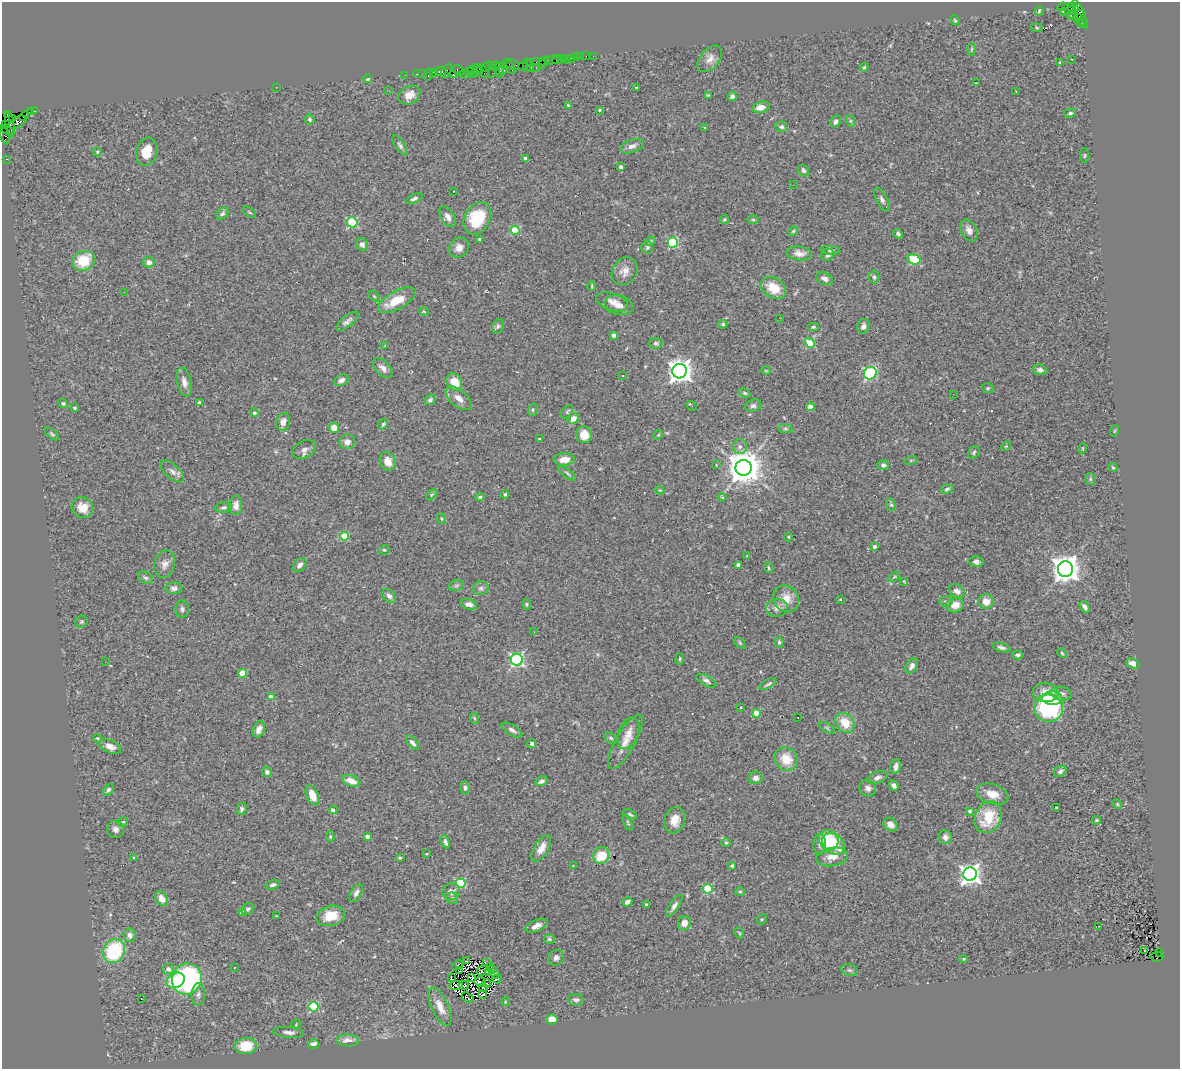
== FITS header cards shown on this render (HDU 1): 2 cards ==
NAXIS1  =                 1178
NAXIS2  =                 1067

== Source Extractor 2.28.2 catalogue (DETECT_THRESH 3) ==
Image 1178 x 1067 px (HDU 1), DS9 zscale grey, 1 PNG px = 1 image px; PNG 1182 x 1071 px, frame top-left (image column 1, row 1067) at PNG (2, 2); each listed source drawn as its Kron ellipse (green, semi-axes under 4 px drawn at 4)
Background 1.19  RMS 0.077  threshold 0.23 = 3 sigma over >= 5 px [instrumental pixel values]
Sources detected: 375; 2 with non-positive FLUX_AUTO (blend fragments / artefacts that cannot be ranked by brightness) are neither listed nor drawn; the other 373 listed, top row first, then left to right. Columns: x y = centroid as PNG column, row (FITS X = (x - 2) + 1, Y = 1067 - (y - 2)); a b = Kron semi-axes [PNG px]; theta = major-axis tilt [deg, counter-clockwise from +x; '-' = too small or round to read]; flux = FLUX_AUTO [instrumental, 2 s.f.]
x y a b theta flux
1071 6 3 3 - 43
1063 7 5 3 - 450
1072 10 7 3 22 520
1039 11 4 3 - 5.7
1065 11 3 2 - 20
1080 14 15 4 -66 570
1076 15 9 4 12 520
1078 19 5 4 - 120
955 20 5 4 - 5.8
1081 23 4 3 - 160
1037 27 6 3 -9 5.5
972 49 6 4 87 6.3
586 56 2 2 - 12
593 56 2 2 - 11
576 57 2 2 - 14
581 57 2 2 - 30
572 58 3 3 - 100
563 59 2 2 - 17
710 59 15 9 50 41
1071 59 2 2 - 3.4
552 60 7 3 6 110
557 60 6 3 20 95
567 60 2 2 - 18
544 61 5 3 - 130
530 62 3 2 - 69
536 62 2 2 - 33
1060 62 4 3 - 6.6
513 64 7 5 -27 190
542 64 3 2 - 78
527 65 6 3 -89 120
495 66 6 3 14 250
509 66 8 4 -58 290
522 66 2 2 - 69
487 67 6 3 29 120
864 67 4 3 - 5.3
503 68 6 3 81 120
536 68 2 2 - 130
472 69 4 2 - 46
477 69 5 3 - 140
530 69 4 2 - 140
458 70 6 3 -29 80
499 70 7 4 -83 510
440 71 6 3 4 140
446 71 7 4 61 110
483 71 8 4 -48 250
493 71 6 2 72 92
434 72 3 3 - 140
469 72 4 3 - 43
478 72 2 2 - 59
423 73 2 2 - 23
417 74 3 3 - 120
465 74 5 2 - 120
475 74 3 2 - 9.5
405 75 2 2 - 23
428 75 6 3 75 240
453 75 3 3 - 160
368 79 4 4 - 14
977 83 3 2 - 5.4
276 87 2 2 - 9.8
636 88 3 3 - 11
389 91 2 2 - 3.9
1016 91 3 3 - 5.6
409 95 12 8 29 47
708 95 4 4 - 6.3
732 96 5 4 - 19
568 105 4 2 - 4.6
761 107 9 5 15 43
600 110 4 4 - 8.7
30 111 2 2 - 21
35 111 3 2 - 48
1070 113 6 4 14 9.3
7 114 3 3 - 51
24 116 5 2 - 85
12 119 4 3 - 95
310 120 5 4 - 9.3
836 121 6 4 64 15
851 121 6 4 -71 7.3
18 122 9 5 30 600
10 124 13 4 -81 420
6 125 3 2 - 48
781 127 6 5 - 11
704 128 3 3 - 18
7 130 7 3 -32 180
5 135 9 4 -76 240
400 145 11 4 -56 14
632 146 12 6 20 27
97 152 5 4 - 6.2
146 152 14 10 76 85
1085 155 7 3 89 6.6
6 159 3 2 - 19
525 159 4 3 - 19
621 167 4 4 - 23
803 170 6 5 - 13
793 185 2 2 - 3.6
454 191 3 2 - 16
414 199 9 4 24 14
882 200 13 5 -62 18
249 212 7 3 -35 6.6
222 213 7 5 45 12
448 217 11 6 -57 28
477 218 17 12 63 250
724 219 5 3 - 5
753 220 6 4 -1 6.3
352 222 5 5 - 430
515 230 4 4 - 190
969 230 11 7 -60 32
793 231 5 4 - 6
898 234 5 4 - 10
479 239 3 3 - 7.5
650 241 5 4 - 6.1
673 242 5 5 - 430
362 244 7 5 -50 17
647 247 6 6 - 11
459 248 10 9 - 35
830 250 10 4 -5 10
799 253 12 7 -5 36
828 255 6 5 - 14
914 259 6 5 - 290
84 261 11 9 31 160
149 262 6 5 - 21
625 271 15 12 55 46
874 277 6 5 - 9.4
824 279 9 6 -27 20
592 286 5 3 - 4.6
773 288 13 10 -33 110
124 292 2 2 - 43
374 296 6 4 -44 5.7
397 300 21 9 29 120
612 302 17 8 -20 40
619 305 14 9 -14 37
424 312 5 3 - 4.4
779 318 3 2 - 5.1
347 321 14 5 39 21
723 324 4 4 - 7.8
498 326 7 5 73 12
863 326 7 6 - 19
813 327 5 4 - 7.2
614 335 4 4 - 20
656 343 6 5 - 13
810 343 5 4 - 220
385 346 4 4 - 4.6
383 368 12 7 -46 28
1040 370 7 5 -16 19
680 371 7 7 - 4600
766 371 4 3 - 3.8
870 373 6 6 - 440
622 375 2 2 - 4.6
341 380 8 5 22 20
184 382 14 7 -77 33
454 382 9 7 -56 95
988 388 6 4 -19 7.3
745 393 6 4 -26 8.1
953 394 2 2 - 2.5
459 398 15 8 -41 40
430 400 6 4 41 14
63 403 5 4 - 11
199 403 4 3 - 22
691 406 5 2 - 9.4
753 406 8 6 15 14
810 407 4 4 - 57
75 408 3 3 - 7.6
533 410 6 4 72 8.5
567 412 7 5 52 8.3
254 413 4 4 - 12
573 418 6 5 - 41
283 422 9 6 73 28
383 424 5 4 - 7.6
334 428 5 5 - 59
785 429 7 4 -8 7.8
1114 431 6 3 70 4.7
52 434 9 4 -40 8.1
584 435 8 7 - 66
658 435 5 4 - 5.8
539 439 3 3 - 5.3
347 442 8 7 - 31
1006 446 5 4 - 5.1
740 447 7 7 - 19
1083 448 5 3 - 4.2
304 449 12 8 29 24
974 452 7 5 58 9.9
564 459 10 6 2 57
911 460 6 4 19 6.2
388 461 9 7 -66 52
716 465 4 3 - 4.6
883 465 5 4 - 13
1113 467 4 3 - 5.6
743 468 8 8 - 12000
172 471 14 6 -42 25
567 473 11 3 -37 9.7
1090 479 6 5 - 7.7
947 489 6 4 17 9
660 490 5 4 - 4.7
505 494 4 3 - 7.7
432 495 7 4 44 7.5
480 497 5 4 - 7.8
722 497 4 3 - 4.5
236 505 10 6 88 31
891 505 6 5 - 8.5
224 507 8 5 7 14
83 508 11 10 - 63
441 519 5 3 - 5.3
345 536 4 4 - 160
788 537 5 3 - 4.4
874 546 3 3 - 15
384 550 5 4 - 7
747 556 3 2 - 35
976 561 7 5 -2 16
165 564 14 10 75 35
300 565 8 5 47 26
738 565 4 4 - 46
768 568 5 3 - 6.7
1065 569 8 7 - 6300
894 577 7 3 36 6.2
146 578 8 5 -29 13
904 581 4 3 - 4.1
456 586 7 5 17 9
174 588 8 5 5 18
481 588 8 7 - 15
957 591 8 6 -31 30
389 596 8 5 -41 19
786 599 14 12 -51 74
840 599 3 2 - 4.4
946 601 6 5 - 11
986 601 7 7 - 53
469 604 8 5 -15 23
527 604 5 4 - 6.6
955 605 9 7 12 51
1085 607 6 4 -55 19
777 608 11 9 7 31
182 609 8 6 -87 15
81 622 6 5 - 8.3
534 632 2 2 - 3.8
779 642 5 4 - 9.5
740 643 7 4 -46 7.5
1001 647 9 4 -16 15
1062 653 5 3 - 5.4
1018 655 5 4 - 14
680 659 6 3 81 6
517 660 6 6 - 860
105 662 2 2 - 6.7
1133 663 7 5 -23 33
912 666 8 5 60 25
243 673 4 4 - 150
706 681 11 5 -29 15
768 684 9 3 30 9.7
1046 692 13 9 -5 65
1062 694 10 7 -11 20
271 697 4 3 - 47
1052 698 10 7 -2 94
741 707 3 2 - 3.9
1049 708 14 13 - 750
756 714 4 4 - 130
798 717 2 2 - 2.4
474 718 6 3 -70 5.8
845 723 11 8 -54 99
827 728 9 4 -30 8.7
259 729 8 5 68 32
512 730 11 5 -31 20
628 733 16 9 68 51
98 738 5 4 - 6.3
611 738 7 5 -28 9.9
625 742 31 9 61 66
412 743 9 4 -50 21
532 744 4 4 - 11
110 746 11 6 -22 33
786 759 12 11 - 100
896 766 8 5 77 21
1060 771 7 5 35 16
267 772 5 4 - 19
877 777 10 6 20 19
756 778 7 6 - 21
351 781 9 5 -20 50
541 781 6 4 28 14
894 785 5 4 - 16
465 788 7 4 -89 9.8
868 788 9 7 -37 23
108 790 6 4 50 10
992 794 16 10 -17 68
312 795 11 6 -67 71
1117 804 5 4 - 6.4
1056 808 3 3 - 9.6
242 809 6 5 - 12
333 810 4 4 - 24
970 811 4 3 - 14
630 814 7 3 -33 8.4
988 817 16 13 64 180
675 820 13 10 76 56
1096 820 5 3 - 6.5
123 822 5 4 - 6.9
628 822 8 3 -67 6.7
891 825 8 6 -41 27
116 829 9 8 - 22
367 836 4 3 - 29
330 837 5 4 - 6.1
945 837 7 6 - 19
829 840 10 9 - 220
445 842 7 4 -65 13
726 843 4 4 - 6.5
820 844 11 6 87 17
833 844 12 9 -36 140
541 848 15 7 59 48
426 854 3 2 - 4
601 855 8 7 - 150
832 857 16 9 9 59
134 858 4 3 - 6.3
400 858 5 3 - 5.6
573 866 3 2 - 3
732 866 4 3 - 9.4
970 874 7 6 - 3100
461 883 5 4 - 310
273 885 7 4 20 13
708 889 5 4 - 270
451 891 9 8 - 24
740 892 5 4 - 6.1
356 893 10 5 61 20
452 898 6 5 - 11
162 899 8 6 -58 44
627 902 5 4 - 23
646 905 3 3 - 16
674 906 13 5 56 19
248 909 7 5 34 11
242 913 4 4 - 38
276 916 3 3 - 3.7
331 916 14 10 15 97
761 919 5 4 - 7
684 923 7 6 - 38
536 926 11 5 25 30
1099 926 3 2 - 47
739 933 6 4 -59 6
130 935 7 6 - 25
549 939 6 4 -16 9.1
114 951 12 10 60 390
1144 951 2 2 - 6.1
1159 952 2 2 - 120
1157 957 6 5 - 460
556 958 8 7 - 20
964 959 4 4 - 4.7
467 961 3 2 - 13
486 963 3 2 - 3.9
457 965 6 2 40 7.2
490 966 3 2 - 4.2
234 967 2 2 - 4
168 969 6 5 - 25
492 969 4 2 - 2.6
849 970 8 6 -15 13
460 971 2 2 - 8
482 971 5 3 - 0.85
489 973 3 2 - 4.3
495 975 3 2 - 10
472 977 3 3 - 5.1
451 978 3 3 - 9.7
187 979 16 14 64 860
497 979 5 2 - 6.3
176 980 9 7 26 150
480 982 6 2 0 8.7
487 983 4 2 - 6.8
456 985 7 3 13 3.5
464 985 5 3 - 10
483 988 4 2 - 4.5
198 994 11 6 86 24
482 995 4 2 - 3.3
141 998 2 2 - 5.7
468 998 6 3 -35 4.4
576 1000 8 6 -2 17
505 1002 4 3 - 3.8
314 1007 5 5 - 340
440 1007 21 8 -66 62
552 1020 6 5 - 64
296 1024 4 3 - 4.5
289 1032 15 5 -5 28
348 1040 11 6 -1 38
313 1044 5 4 - 26
246 1046 11 8 4 140
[2 non-positive-flux detections neither listed nor drawn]